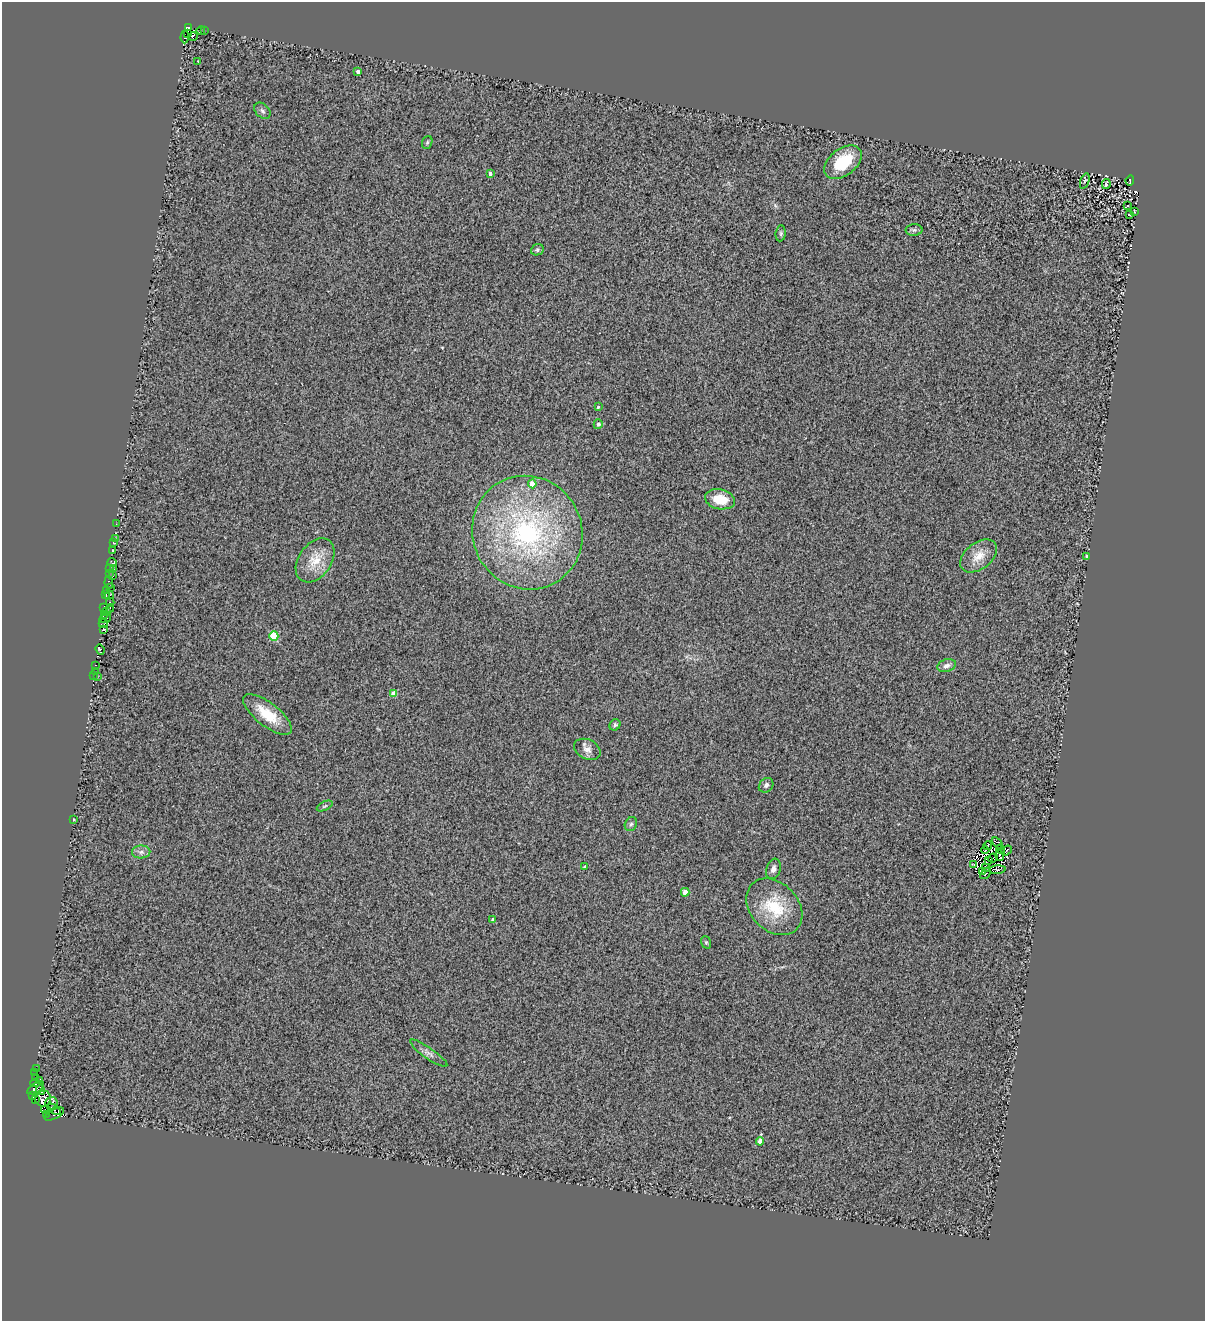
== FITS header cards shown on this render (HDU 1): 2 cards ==
NAXIS1  =                 1203
NAXIS2  =                 1319

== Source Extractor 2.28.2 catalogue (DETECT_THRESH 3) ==
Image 1203 x 1319 px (HDU 1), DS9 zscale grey, 1 PNG px = 1 image px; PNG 1207 x 1323 px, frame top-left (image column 1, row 1319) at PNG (2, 2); each listed source drawn as its Kron ellipse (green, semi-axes under 4 px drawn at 4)
Background 0.235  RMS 0.32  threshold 0.946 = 3 sigma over >= 5 px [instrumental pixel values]
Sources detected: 114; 11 with non-positive FLUX_AUTO (blend fragments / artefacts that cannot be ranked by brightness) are neither listed nor drawn; the other 103 listed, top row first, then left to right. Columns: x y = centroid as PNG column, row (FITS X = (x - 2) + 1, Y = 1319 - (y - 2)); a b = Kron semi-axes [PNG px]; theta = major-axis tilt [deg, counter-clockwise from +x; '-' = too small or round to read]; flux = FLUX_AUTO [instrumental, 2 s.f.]
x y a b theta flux
188 28 4 3 - 1200
201 30 4 3 - 43
204 30 2 2 - 10
187 33 4 2 - 84
193 36 4 2 - 13
185 37 6 4 86 240
198 61 2 2 - 12
358 71 4 3 - 90
262 111 9 6 -45 65
427 142 7 5 71 32
843 162 21 13 38 860
490 173 4 4 - 78
1130 180 5 3 - 220
1085 181 8 4 70 36
1106 184 5 3 - 34
1128 206 3 2 - 27
1134 211 3 2 - 15
1130 214 3 2 - 22
914 230 8 6 1 57
781 233 8 5 85 39
537 250 6 5 - 42
598 407 3 3 - 30
598 424 5 4 - 81
532 484 4 4 - 340
720 499 15 10 -12 460
116 524 3 2 - 18
527 533 57 54 -61 4600
116 539 3 2 - 39
114 543 3 3 - 190
113 551 3 3 - 1100
979 556 21 13 38 330
1086 556 3 3 - 220
315 560 24 16 55 460
112 562 4 3 - 110
113 568 3 2 - 12
109 569 3 3 - 140
109 573 3 2 - 59
113 576 2 2 - 94
109 583 6 3 -85 830
111 587 2 2 - 360
107 591 3 2 - 120
106 595 3 2 - 400
109 595 5 3 - 520
110 602 4 3 - 48
104 607 3 2 - 460
110 608 4 3 - 230
107 611 3 2 - 280
105 615 4 2 - 600
105 619 6 2 21 49
103 624 5 2 - 87
104 629 3 3 - 600
274 636 4 4 - 910
100 649 5 3 - 1200
95 665 3 2 - 46
947 666 9 6 17 88
95 671 2 2 - 120
94 675 2 2 - 82
97 676 3 2 - 19
394 693 4 4 - 240
267 714 29 11 -38 560
615 725 6 5 - 46
587 749 14 9 -26 150
766 785 8 6 46 69
325 806 8 3 26 31
73 819 3 3 - 110
631 824 7 6 - 49
997 843 6 4 -53 34
988 845 4 2 - 10
1001 849 5 3 - 31
985 850 4 2 - 22
1006 850 6 3 36 40
141 852 9 6 2 87
1000 855 5 2 - 14
993 858 5 2 - 5.1
989 861 3 2 - 9.4
974 864 2 2 - 31
585 867 4 3 - 97
985 868 3 2 - 14
773 869 10 7 70 85
998 870 8 3 5 37
983 871 4 2 - 3.8
986 873 6 2 48 23
685 892 4 4 - 290
774 907 32 24 -46 1000
493 920 4 3 - 95
706 942 6 5 - 32
429 1053 22 5 -35 100
36 1069 3 3 - 450
35 1073 2 2 - 31
36 1077 3 2 - 480
39 1080 4 2 - 100
35 1083 5 2 - 1600
36 1088 10 5 36 1500
40 1090 5 3 - 2800
33 1096 4 2 - 130
43 1098 8 7 - 3200
35 1099 3 2 - 650
52 1103 6 6 - 440
54 1109 7 4 -36 950
46 1110 5 2 - 1000
46 1114 2 2 - 89
54 1114 11 4 28 1900
760 1141 4 4 - 270
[11 non-positive-flux detections neither listed nor drawn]